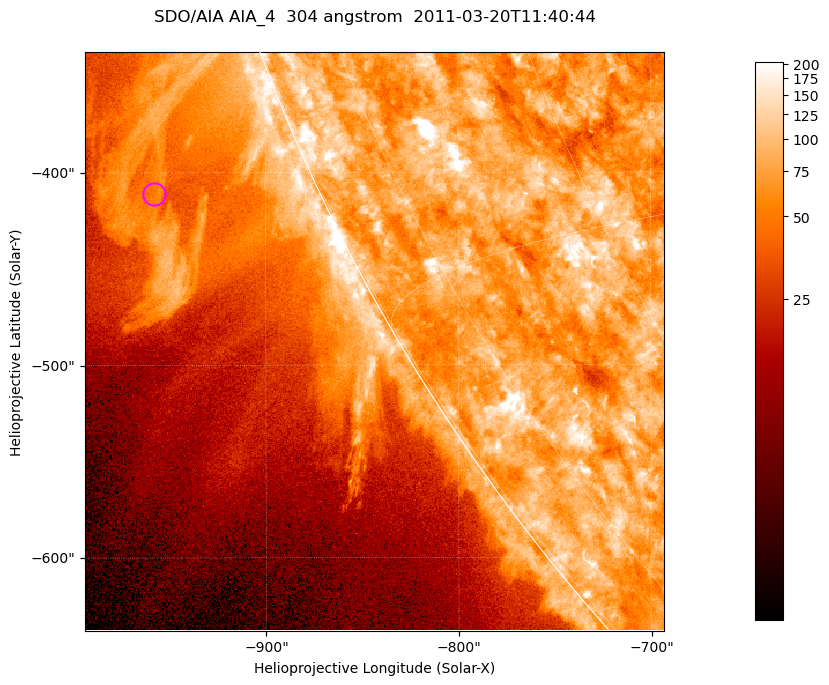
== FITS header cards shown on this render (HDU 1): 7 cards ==
TELESCOP= 'SDO/AIA '           / For AIA: SDO/AIA
INSTRUME= 'AIA_4   '           / For AIA: AIA_ATA1, AIA_ATA2, AIA_ATA3 or AIA_AT
WAVELNTH=                  304 / [angstrom] Wavelength
WAVEUNIT= 'angstrom'           / Wavelength unit: angstrom
DATE-OBS= '2011-03-20T11:40:44.135' / [ISO] Date when observation started; ISO 8
CTYPE1  = 'HPLN-TAN'           / CTYPE1; Typically HPLN
CTYPE2  = 'HPLT-TAN'           / CTYPE2; Typically HPLT

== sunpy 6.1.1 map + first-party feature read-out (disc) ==
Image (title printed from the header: SDO/AIA AIA_4  304 angstrom  2011-03-20T11:40:44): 501 x 501 px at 0.6 arcsec/px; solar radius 964 arcsec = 1606 px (partial field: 1.4% of the solar disc is inside the frame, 44% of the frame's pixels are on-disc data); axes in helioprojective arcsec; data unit not stated in the header (colour bar unlabelled)
Orientation: roll -0.132 deg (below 1 deg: not rotated)
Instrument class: DISC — disc imager (sunpy class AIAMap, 304 A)
Bright regions (active regions / flare kernels): reference = the on-disc median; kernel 5 px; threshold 5 sigma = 118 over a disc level ~77.4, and >= 1.15x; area >= 251 px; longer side >= 6 px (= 3.6 arcsec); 0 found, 0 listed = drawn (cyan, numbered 1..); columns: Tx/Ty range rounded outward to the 2 arcsec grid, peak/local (2 s.f.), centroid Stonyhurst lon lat
Off-limb structures (1.02-1.3 R_sun): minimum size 125 px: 5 found; the strongest spans PA ~110..115 deg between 1.02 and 1.15 R_sun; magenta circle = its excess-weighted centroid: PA ~115 deg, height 1.08 R_sun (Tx ~-958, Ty ~-412 arcsec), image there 2.3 x the reference